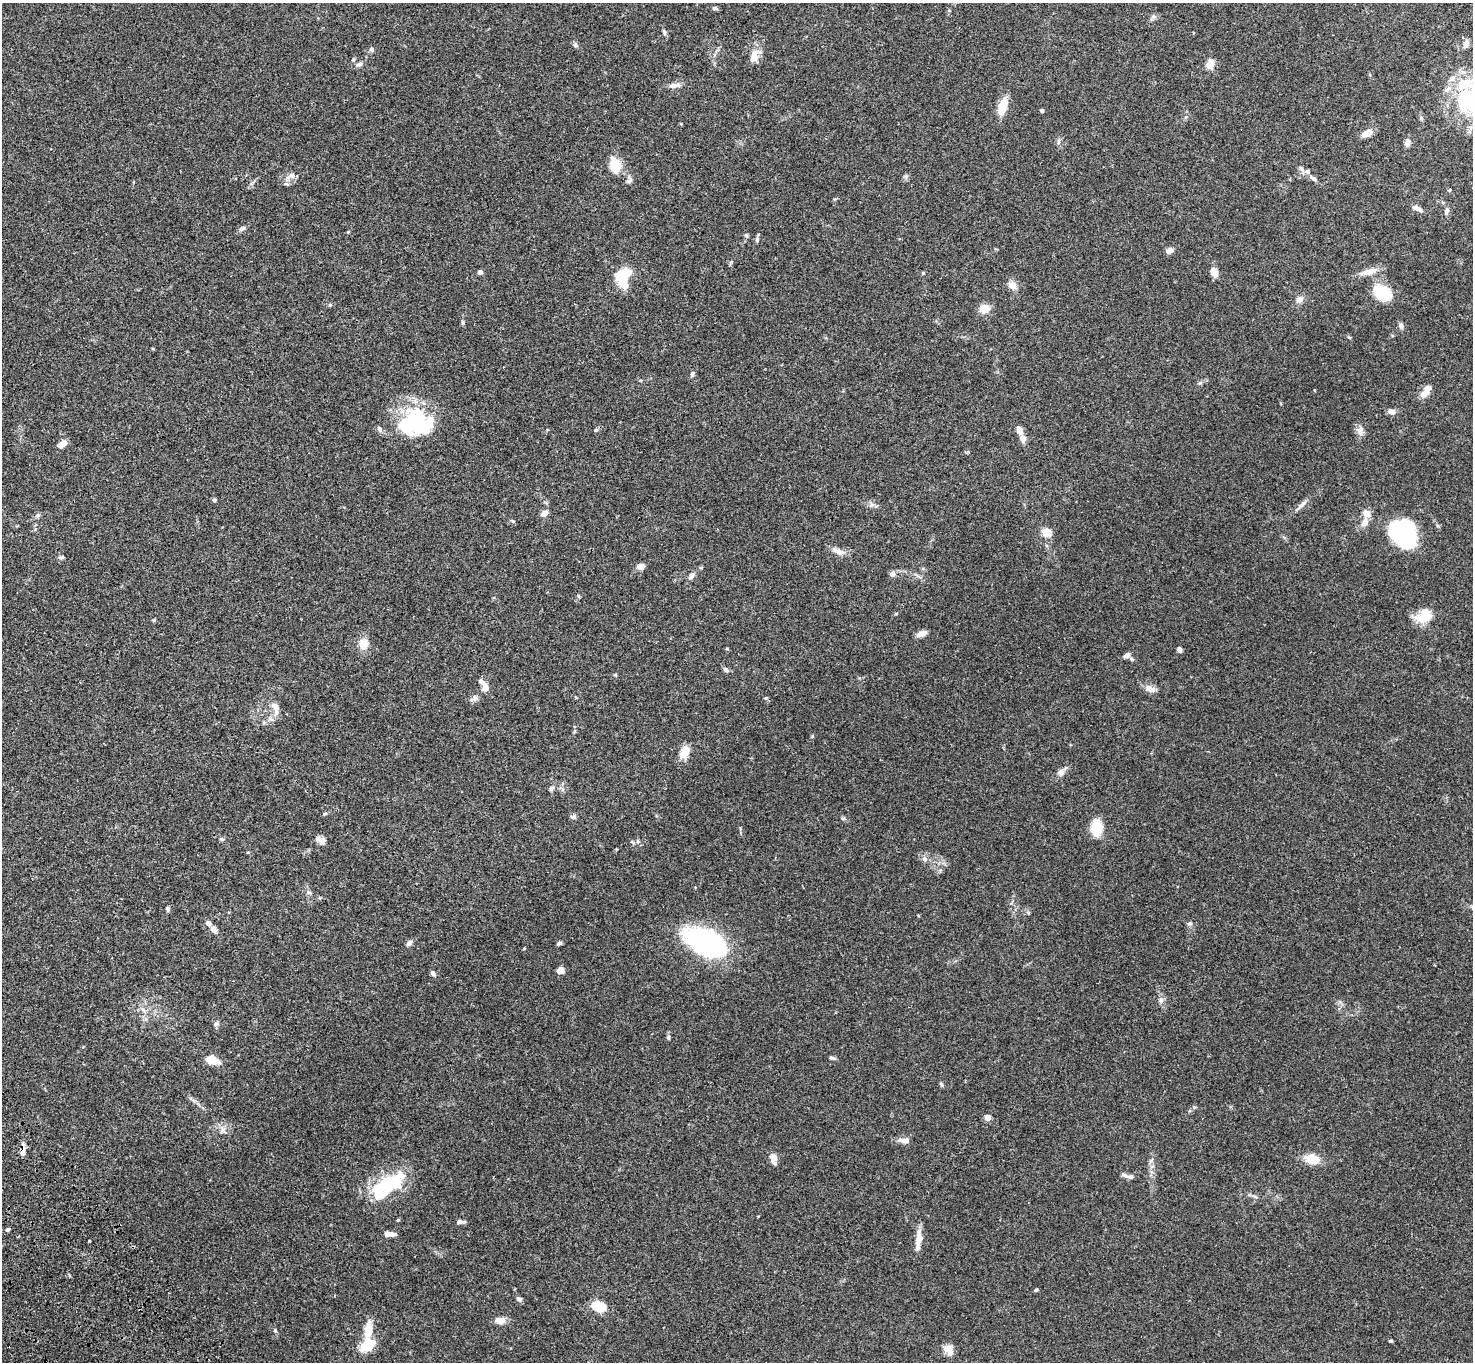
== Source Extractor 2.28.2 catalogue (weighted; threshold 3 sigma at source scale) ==
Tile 7 of 4 x 4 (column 3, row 2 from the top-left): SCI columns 3045-4515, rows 2960-4319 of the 6091 x 6060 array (HDU 1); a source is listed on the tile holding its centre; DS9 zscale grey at full resolution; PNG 1475 x 1364 px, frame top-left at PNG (2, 3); no overlay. Shown black and unused: <1% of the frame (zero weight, under 3 of 4 exposures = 6% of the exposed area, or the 3 px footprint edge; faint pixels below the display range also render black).
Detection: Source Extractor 2.28.2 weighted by HDU 2 'WHT'; one run over the whole footprint, this tile lists its part. Background 0.0792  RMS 0.0059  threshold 0.0263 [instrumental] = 3 sigma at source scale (4.5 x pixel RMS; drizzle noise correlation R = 1.50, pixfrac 1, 0.05/0.05 arcsec/px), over >= 5 px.
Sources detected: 140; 2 inside a brighter object's white glare — not listed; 13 inside a brighter listed object's ellipse — not listed separately; the other 125 listed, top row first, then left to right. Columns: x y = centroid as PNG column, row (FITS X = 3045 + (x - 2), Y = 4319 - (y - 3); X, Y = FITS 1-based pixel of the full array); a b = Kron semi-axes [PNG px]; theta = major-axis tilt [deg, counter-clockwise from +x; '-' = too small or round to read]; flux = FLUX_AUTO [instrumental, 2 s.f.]
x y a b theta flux
715 8 6 5 - 1.2
1153 17 8 6 19 1.6
664 32 7 5 -71 1.2
575 45 7 6 - 1.3
371 49 6 5 - 1.2
754 56 16 9 75 7
1210 63 13 8 72 4.8
359 64 8 6 25 2.1
674 85 16 6 7 3
1462 102 59 26 -90 42
1003 106 17 8 73 12
1042 110 3 3 - 1.5
1186 117 6 4 2 0.8
1367 133 12 6 28 5.8
1058 142 7 4 89 1.1
1407 143 8 6 74 3.2
615 165 20 13 -77 11
1307 171 7 6 - 1.9
292 176 10 7 -26 2.3
1313 179 10 5 -37 1.5
286 184 6 4 -1 1
1417 208 13 6 -24 2.4
1446 210 9 6 77 1.8
242 228 8 5 25 1.7
746 235 5 4 - 0.77
757 239 7 5 90 1.2
1170 250 7 5 20 3.6
480 272 5 5 - 1.5
1214 272 9 7 -70 5.1
1369 272 25 8 14 5.6
923 273 4 4 - 0.54
624 274 21 13 40 16
1012 285 8 7 - 5.3
1382 293 17 13 -26 21
1300 299 10 8 23 2.7
330 305 5 5 - 0.75
984 309 9 8 - 7.7
463 322 6 5 - 0.91
1401 326 8 7 - 1.6
1349 337 6 3 -19 0.58
692 374 8 5 68 1.1
1314 390 4 3 - 0.44
1424 393 16 8 49 4.4
1391 411 9 6 -9 2.6
416 423 41 31 -2 51
596 430 6 5 - 0.86
1020 430 10 6 -64 3.3
1360 431 12 9 -88 3.3
62 444 10 6 34 5.5
214 500 6 4 -45 0.81
1300 506 9 6 49 2
544 513 8 6 39 3.5
38 515 7 4 32 1.1
513 521 6 5 - 0.82
1365 522 16 9 68 4.6
1047 533 12 10 -13 5.5
1403 533 29 23 -52 61
838 551 19 7 -21 4.1
62 557 8 5 17 1.1
641 567 8 6 0 3.3
892 574 7 6 - 1.9
691 576 10 6 53 2.1
579 596 5 3 - 0.55
1424 616 22 15 25 10
921 634 10 5 22 4.4
363 644 11 10 - 6.1
1179 649 6 5 - 1.7
1126 655 9 6 25 2.1
1132 659 6 5 - 0.97
726 670 7 5 -44 1.5
485 688 8 7 - 3.3
1150 689 14 8 -26 4.3
765 698 5 5 - 0.66
474 699 12 7 20 2.1
275 708 17 8 -67 4.5
685 752 12 8 63 9.7
1061 772 10 8 66 2.5
551 789 9 4 42 1.1
325 814 6 4 20 0.8
573 817 8 5 -7 1.3
843 818 5 5 - 0.86
1096 828 16 10 88 16
221 839 7 5 -27 1
321 840 13 8 -22 3.1
925 859 8 7 - 2.2
309 893 6 4 -2 0.98
168 909 6 5 - 1.1
1190 923 7 4 6 1
213 929 8 6 -60 2.5
708 942 42 23 -25 110
409 943 10 6 37 1.9
560 943 7 4 27 1
560 970 8 6 33 3.1
433 973 7 5 -52 1.6
1161 1000 7 6 - 1.6
216 1024 7 6 - 1.4
668 1037 6 5 - 0.95
832 1058 11 3 -12 0.97
212 1060 14 9 -27 7.8
941 1084 8 4 -63 0.89
987 1118 4 4 - 7.2
223 1129 7 4 20 1.5
904 1140 15 7 -3 3.6
23 1151 15 5 84 2.8
774 1157 12 9 -39 3.7
1312 1159 13 9 -12 12
1151 1161 7 4 45 1
1125 1175 11 5 -28 1.7
389 1183 42 19 30 38
1254 1196 8 3 -19 1.1
398 1220 5 4 - 0.53
460 1222 11 4 -2 1.8
8 1229 5 4 - 1.1
390 1234 11 5 -2 3.5
919 1239 20 8 79 6.7
89 1241 3 2 - 0.63
1036 1290 4 3 - 0.91
519 1299 7 5 -42 1.7
598 1306 12 8 -19 17
499 1321 11 8 4 4.7
275 1330 5 4 - 0.68
368 1330 23 10 84 9
1391 1341 4 3 - 0.84
367 1345 13 8 35 20
950 1352 15 9 -88 3.8
Overlapping masked pixels (flux is a lower limit): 1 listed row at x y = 23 1151
Isophote crosses this tile's border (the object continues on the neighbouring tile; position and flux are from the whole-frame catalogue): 1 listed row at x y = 1462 102